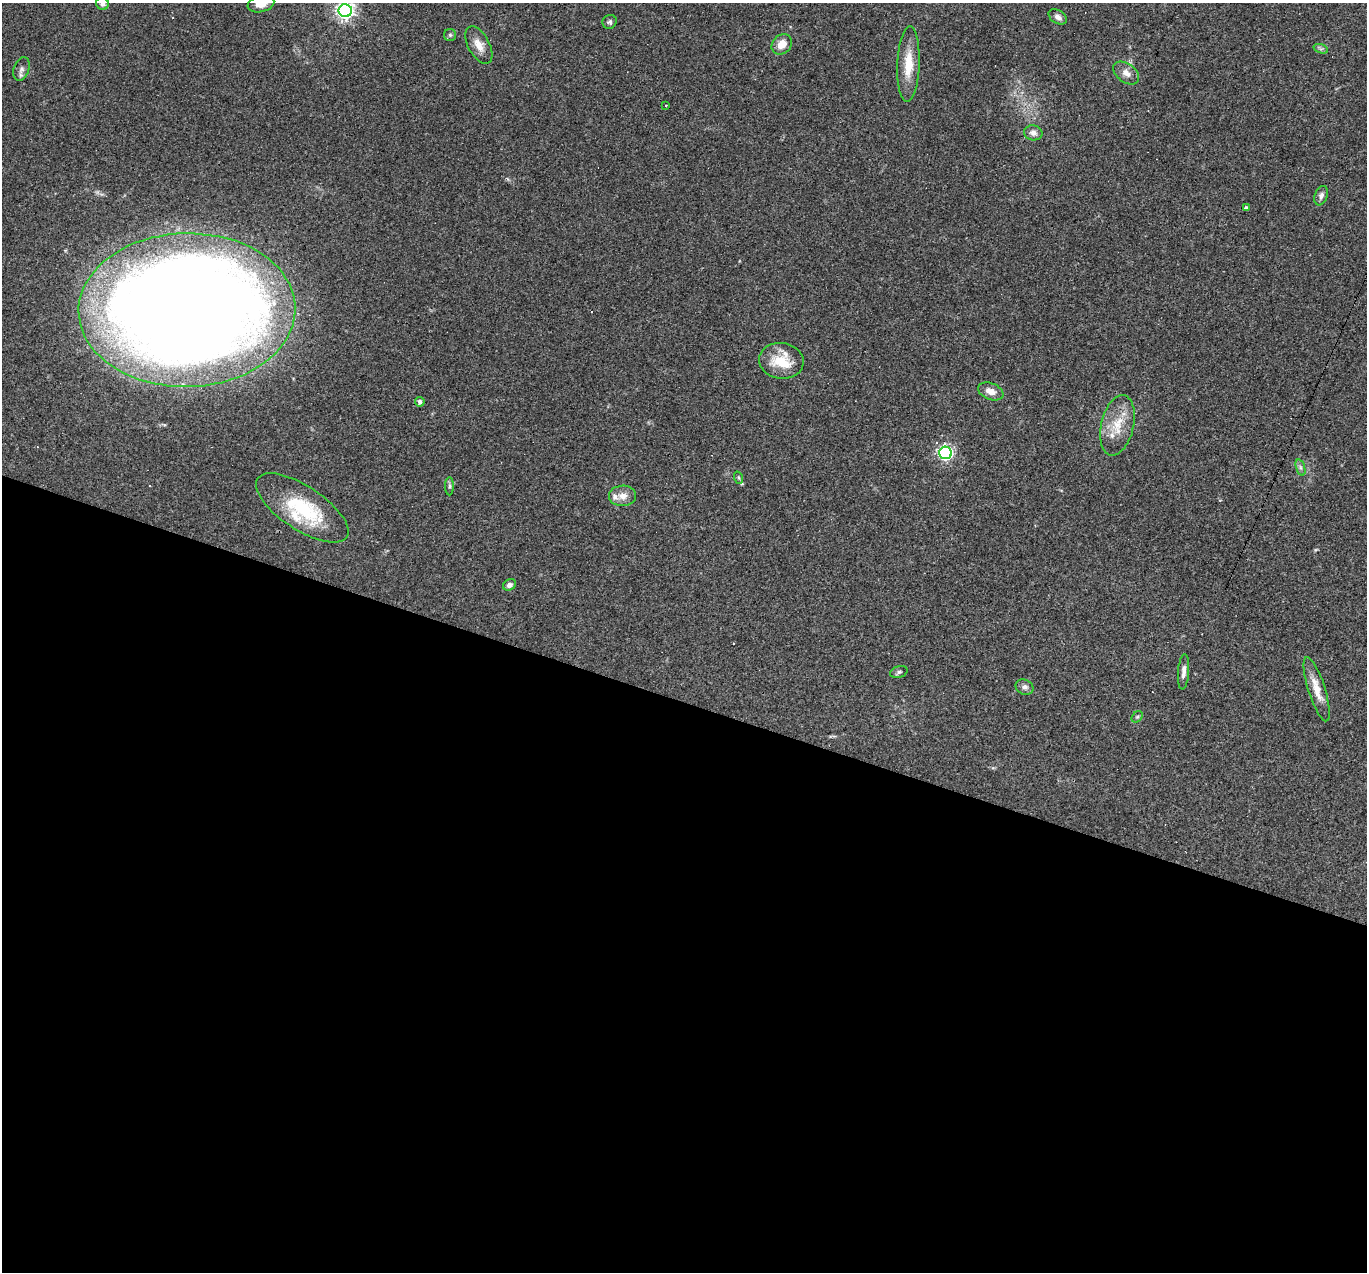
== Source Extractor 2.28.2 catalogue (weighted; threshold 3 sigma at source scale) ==
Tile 14 of 4 x 4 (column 2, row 4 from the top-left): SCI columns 1366-2730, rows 264-1533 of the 5459 x 5474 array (HDU 1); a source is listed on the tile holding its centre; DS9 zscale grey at full resolution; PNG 1369 x 1274 px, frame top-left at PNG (2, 3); each listed source drawn as its Kron ellipse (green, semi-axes under 4 px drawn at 4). Shown black and unused: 45% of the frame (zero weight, under 3 of 4 exposures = <1% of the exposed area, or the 3 px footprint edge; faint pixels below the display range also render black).
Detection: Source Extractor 2.28.2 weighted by HDU 2 'WHT'; one run over the whole footprint, this tile lists its part. Background 0.0574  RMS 0.0051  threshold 0.0231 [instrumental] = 3 sigma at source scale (4.5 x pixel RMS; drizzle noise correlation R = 1.50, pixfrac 1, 0.05/0.05 arcsec/px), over >= 5 px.
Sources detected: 40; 4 cosmic-ray / hot-pixel residue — neither listed nor drawn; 3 inside a brighter listed object's ellipse — not listed separately; the other 33 listed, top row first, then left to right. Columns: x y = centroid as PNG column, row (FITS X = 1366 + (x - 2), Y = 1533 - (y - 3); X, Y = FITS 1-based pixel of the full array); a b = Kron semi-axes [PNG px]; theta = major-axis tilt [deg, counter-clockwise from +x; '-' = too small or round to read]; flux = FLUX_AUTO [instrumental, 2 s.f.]
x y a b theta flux
102 4 6 6 - 1.6
261 4 13 8 14 5.2
345 11 6 6 - 200
1058 17 10 6 -32 2.1
610 22 7 6 - 1.2
450 35 6 6 - 0.98
782 44 11 9 46 6.4
479 45 20 10 -61 5.7
1321 49 7 4 -18 1.1
908 64 37 11 88 13
21 69 12 7 70 2.1
1126 73 15 9 -36 3.7
666 106 3 2 - 0.97
1033 133 9 7 -12 2.6
1321 196 10 6 70 2
1246 208 4 4 - 1
187 310 108 77 1 1500
781 361 22 18 -8 16
991 391 13 8 -21 4.6
420 402 5 4 - 1.5
1117 425 31 16 77 13
946 453 6 6 - 110
1301 467 8 4 -71 1.1
739 478 6 4 -71 0.7
449 486 9 4 90 0.96
623 496 13 10 1 4.3
302 508 53 22 -33 36
509 585 7 5 30 2.1
899 672 9 5 18 1.3
1184 672 18 5 86 3
1025 687 9 7 -23 2
1317 689 33 8 -72 7.9
1137 717 6 5 - 0.89
Overlapping masked pixels (flux is a lower limit): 1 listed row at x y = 187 310
Isophote crosses this tile's border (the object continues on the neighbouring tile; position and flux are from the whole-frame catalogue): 3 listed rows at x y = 102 4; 261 4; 345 11